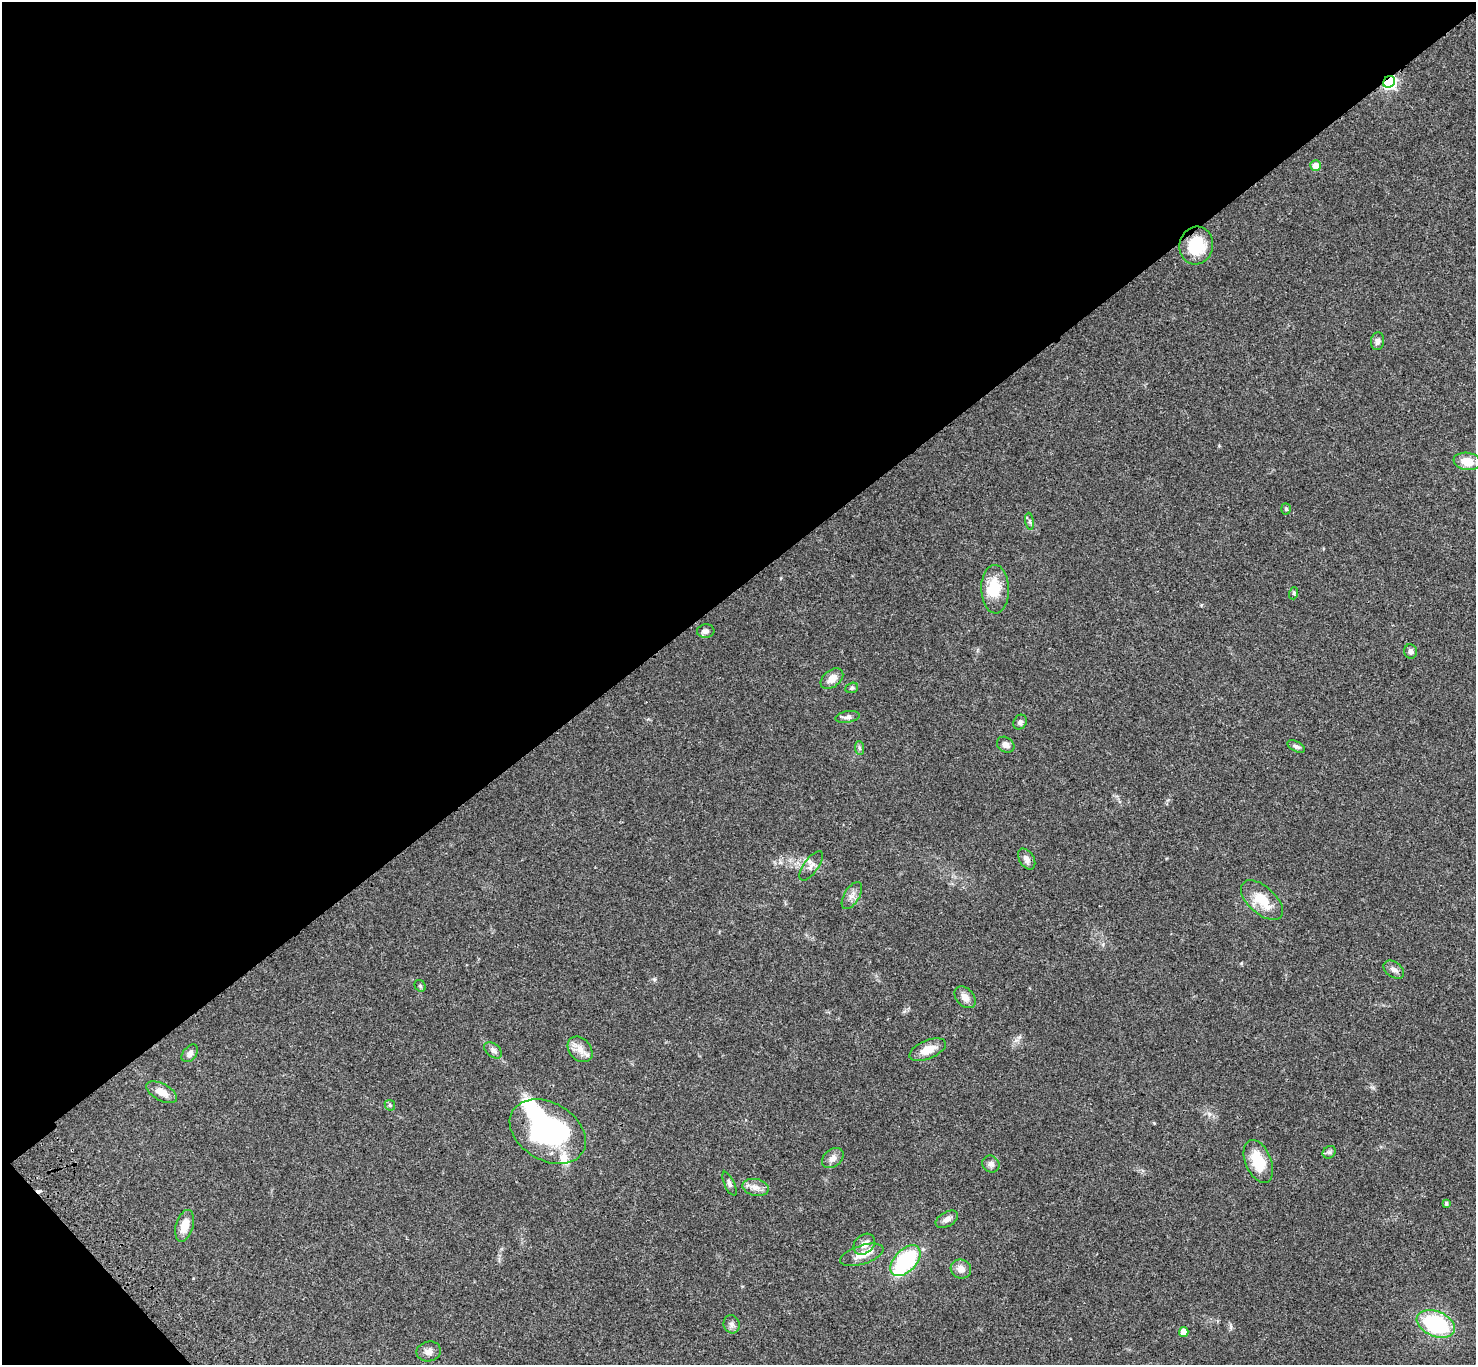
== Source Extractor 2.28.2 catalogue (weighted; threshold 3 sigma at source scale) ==
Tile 5 of 4 x 4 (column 1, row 2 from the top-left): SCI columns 103-1576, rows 3116-4478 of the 6117 x 6091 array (HDU 1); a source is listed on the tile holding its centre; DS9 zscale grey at full resolution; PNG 1478 x 1367 px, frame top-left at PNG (2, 2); each listed source drawn as its Kron ellipse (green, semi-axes under 4 px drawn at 4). Shown black and unused: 44% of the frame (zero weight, under 3 of 4 exposures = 6% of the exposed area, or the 3 px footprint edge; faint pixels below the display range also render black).
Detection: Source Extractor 2.28.2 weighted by HDU 2 'WHT'; one run over the whole footprint, this tile lists its part. Background 0.0469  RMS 0.0052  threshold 0.0234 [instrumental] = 3 sigma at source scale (4.5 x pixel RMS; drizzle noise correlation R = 1.50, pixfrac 1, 0.05/0.05 arcsec/px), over >= 5 px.
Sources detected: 54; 2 inside a brighter object's white glare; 1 cosmic-ray / hot-pixel residue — neither listed nor drawn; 2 inside a brighter listed object's ellipse — not listed separately; the other 49 listed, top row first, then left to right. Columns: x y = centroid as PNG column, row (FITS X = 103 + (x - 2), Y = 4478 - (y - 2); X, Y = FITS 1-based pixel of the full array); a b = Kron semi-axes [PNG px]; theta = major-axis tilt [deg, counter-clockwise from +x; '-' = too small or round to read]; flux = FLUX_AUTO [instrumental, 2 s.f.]
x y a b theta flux
1389 82 6 5 - 100
1316 166 5 5 - 6
1196 246 19 17 76 18
1378 341 9 6 84 1.7
1467 461 14 8 -8 7
1286 509 6 5 - 0.74
1030 521 8 4 -81 1
995 589 24 14 -88 14
1294 593 6 4 72 0.7
706 631 8 7 - 1.7
1410 651 7 6 - 1.6
832 679 13 8 38 4.3
852 688 6 5 - 0.9
848 717 12 5 9 1.7
1020 722 8 6 54 1.3
1006 745 9 7 -35 2
1296 746 9 5 -26 1.3
860 748 7 4 -88 0.82
1027 859 11 7 -58 2.4
811 866 17 7 54 2.8
852 896 15 7 59 2.9
1262 900 25 13 -42 12
1394 970 11 7 -35 2.4
420 986 6 5 - 0.73
965 997 12 8 -48 3.5
580 1049 14 10 -48 4.9
493 1050 10 6 -40 1.8
928 1050 19 9 23 6.5
190 1053 10 6 50 2.2
162 1092 17 8 -28 5.1
390 1105 6 5 - 0.75
548 1132 41 28 -31 93
1329 1152 7 6 - 1
833 1158 12 8 39 2.7
1258 1161 22 13 -67 15
991 1164 9 8 - 2
729 1184 13 5 -66 1.5
755 1187 13 8 -11 3.3
1446 1203 4 4 - 0.96
947 1219 12 7 29 2.6
184 1226 16 8 73 6.8
864 1244 12 9 42 4.4
862 1255 22 9 17 6.7
905 1261 18 11 46 45
961 1269 10 9 - 3.7
732 1324 9 8 - 1.8
1436 1324 20 12 -22 44
1184 1332 5 4 - 6.2
429 1351 12 10 12 2.9
Overlapping masked pixels (flux is a lower limit): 1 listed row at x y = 1389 82